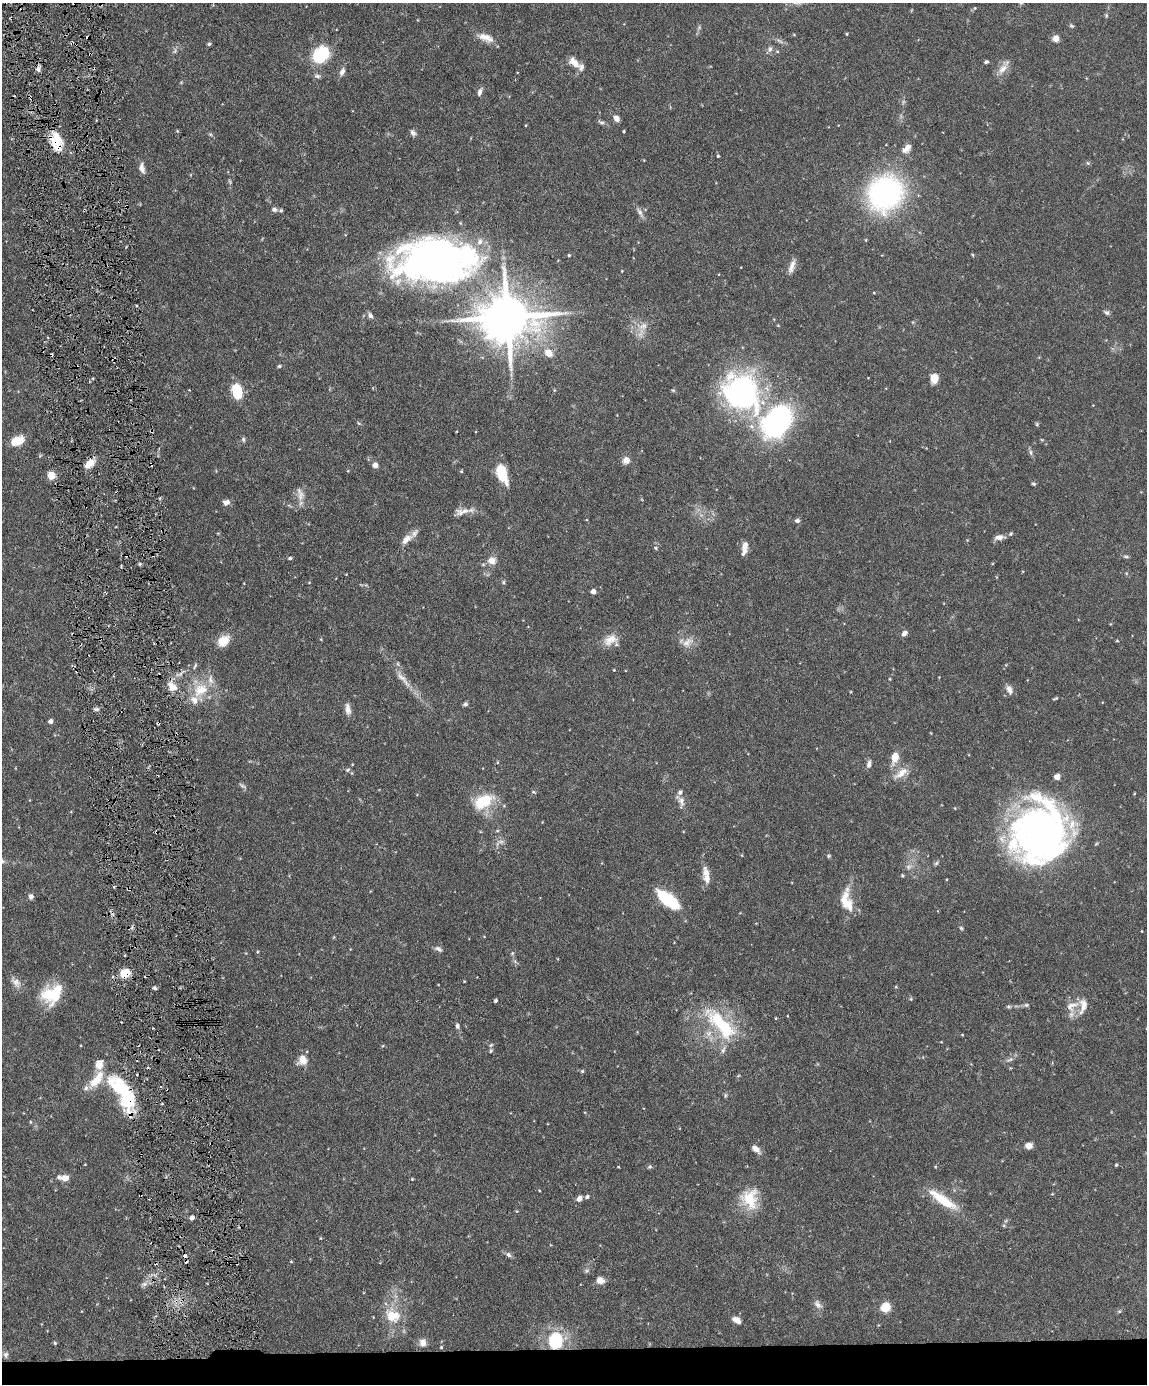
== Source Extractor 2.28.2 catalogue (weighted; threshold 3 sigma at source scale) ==
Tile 11 of 4 x 3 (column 3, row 3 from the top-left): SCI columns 2294-3438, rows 235-1616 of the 4585 x 4509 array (HDU 1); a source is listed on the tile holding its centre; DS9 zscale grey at full resolution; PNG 1149 x 1386 px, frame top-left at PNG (2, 3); no overlay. Shown black and unused: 3% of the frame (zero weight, under 3 of 6 exposures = <1% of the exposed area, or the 3 px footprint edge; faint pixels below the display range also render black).
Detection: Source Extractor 2.28.2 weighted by HDU 2 'WHT'; one run over the whole footprint, this tile lists its part. Background 0.0991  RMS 0.0036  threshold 0.0148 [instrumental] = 3 sigma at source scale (4.09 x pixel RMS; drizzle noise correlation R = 1.36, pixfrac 0.8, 0.05/0.05 arcsec/px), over >= 5 px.
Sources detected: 210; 4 too faint to see at this stretch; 4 inside a brighter object's white glare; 8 cosmic-ray / hot-pixel residue — not listed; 20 inside a brighter listed object's ellipse — not listed separately; the other 174 listed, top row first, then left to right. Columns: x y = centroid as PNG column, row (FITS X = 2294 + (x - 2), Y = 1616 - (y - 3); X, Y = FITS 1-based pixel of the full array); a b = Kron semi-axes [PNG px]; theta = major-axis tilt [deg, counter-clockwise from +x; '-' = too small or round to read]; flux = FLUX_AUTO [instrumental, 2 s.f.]
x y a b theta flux
975 8 4 4 - 0.42
1106 16 5 5 - 0.45
1071 26 6 5 - 0.52
847 34 3 3 - 0.34
485 37 23 9 -19 3.7
1056 38 8 7 - 2.1
780 41 13 4 -32 1
209 44 5 4 - 0.53
770 49 9 7 77 1.1
777 52 5 3 - 0.35
321 55 15 11 43 21
574 62 15 9 -44 3.2
986 62 5 4 - 0.57
38 69 8 6 -86 1.1
1003 69 18 10 56 3.1
342 72 11 6 67 1.5
317 76 9 5 -8 0.94
480 92 10 5 68 1.3
616 118 7 6 - 1.8
601 122 10 5 -15 0.8
526 125 4 3 - 0.24
624 131 3 3 - 0.31
413 132 9 6 -55 1.1
210 134 6 4 -43 0.47
56 140 19 15 -71 8
908 147 12 7 86 1.8
718 156 4 4 - 0.34
1088 163 6 4 -44 0.44
142 168 13 6 -78 1.8
885 193 33 30 49 71
274 209 8 6 -7 1
640 212 15 5 -62 1.4
866 240 5 3 - 0.28
569 255 4 3 - 0.36
973 255 5 3 - 0.29
434 260 88 47 3 170
792 266 19 7 72 2.2
622 271 3 2 - 0.22
874 293 4 3 - 0.24
1107 312 8 5 -23 0.82
370 315 8 6 -56 1.2
507 317 16 13 3 2000
643 326 15 9 30 3.3
549 353 11 8 -44 3.7
279 366 5 4 - 0.47
934 379 12 9 80 2.9
554 390 5 3 - 0.3
237 391 14 9 -75 10
741 392 49 40 -44 69
777 421 28 20 53 78
358 423 6 3 -70 0.38
1037 424 5 5 - 0.41
151 431 3 3 - 0.48
243 439 7 5 -76 0.64
17 441 13 8 23 6.3
1031 452 9 4 -88 0.71
626 460 8 8 - 2.2
90 463 13 7 39 3.8
151 464 5 3 - 0.41
375 465 6 6 - 1.6
461 471 5 4 - 0.35
502 474 19 9 -70 11
51 475 8 7 - 4.1
1033 484 5 4 - 0.5
300 496 17 10 82 3.1
226 502 8 6 3 1.7
462 512 23 8 12 2.9
797 520 6 5 - 0.91
1011 534 6 5 - 0.5
999 537 10 6 8 2.1
406 539 18 9 40 3.2
745 547 15 6 80 3
656 548 6 5 - 0.48
1126 556 7 4 -8 0.58
290 558 4 4 - 0.57
492 560 12 10 9 2.8
140 564 5 3 - 0.43
1126 573 5 4 - 0.37
504 582 6 4 -90 0.45
593 591 4 4 - 2.3
904 633 7 5 45 1.5
321 639 4 4 - 0.26
610 640 20 13 30 4.5
223 641 14 10 42 5
1117 641 5 3 - 0.29
687 642 18 11 37 3.2
195 666 9 3 64 0.56
614 670 3 3 - 0.26
403 679 35 8 -50 4.5
890 679 5 3 - 0.27
172 687 13 9 -43 3.8
201 690 25 17 34 9.6
1009 690 14 7 -67 1.8
1055 698 7 3 19 0.41
465 704 5 5 - 0.77
96 709 7 5 0 0.74
348 709 15 7 -81 2.1
50 721 4 4 - 1.8
158 723 3 3 - 1.3
895 757 10 6 76 6.3
869 764 11 6 81 1.3
348 770 6 5 - 0.54
901 773 23 9 36 4.1
1057 777 6 6 - 1.9
242 786 11 5 -34 0.84
534 792 7 4 -26 0.43
483 801 25 15 28 12
681 802 18 9 -82 2.3
955 808 4 4 - 0.28
1041 833 55 52 -76 160
500 842 11 4 5 1
828 856 6 5 - 0.47
936 863 6 5 - 0.6
706 872 16 10 -73 2.7
902 875 4 4 - 0.37
129 889 5 3 - 0.5
31 896 6 6 - 1.2
668 899 26 10 -38 21
845 899 34 11 80 5.8
961 928 5 5 - 0.45
334 937 5 3 - 0.28
438 949 12 6 -30 1.1
257 952 4 4 - 0.35
512 953 6 4 -73 0.48
125 973 9 8 - 7.1
464 981 4 3 - 0.24
16 982 17 9 -43 2.3
896 987 4 4 - 0.32
154 988 6 4 -26 0.58
52 994 23 18 35 14
911 999 5 4 - 0.36
495 1001 4 3 - 0.67
1026 1005 6 5 - 0.58
1072 1006 21 12 30 4.3
1008 1007 7 3 -19 0.47
721 1024 53 19 -47 24
457 1026 7 5 -80 0.92
491 1051 7 5 84 0.65
303 1060 11 10 - 3.9
1010 1060 13 5 21 1.1
582 1071 5 5 - 0.48
738 1076 5 3 - 0.31
119 1086 31 18 -47 21
86 1088 8 6 63 1.1
725 1095 7 3 82 0.45
30 1122 5 3 - 0.31
1029 1146 7 6 - 2.4
756 1149 11 6 -41 2.1
1116 1165 4 3 - 0.5
618 1167 3 2 - 0.35
650 1167 6 5 - 0.54
64 1178 12 6 -6 3.5
412 1179 4 4 - 0.32
587 1197 6 5 - 0.72
579 1198 7 6 - 1.7
750 1198 26 22 -87 10
940 1198 43 12 -34 10
192 1218 5 4 - 1.6
320 1238 5 3 - 0.27
508 1255 8 6 -44 0.95
291 1262 4 3 - 0.29
586 1271 8 5 7 0.72
600 1280 10 8 -24 2
144 1284 9 6 14 1.2
818 1304 14 7 -48 1.6
885 1307 5 5 - 20
1119 1311 6 4 -17 0.41
393 1316 22 18 -26 9.1
736 1320 10 6 -31 2.2
556 1340 17 15 81 16
423 1342 10 8 -90 2.2
55 1343 5 4 - 0.42
441 1347 4 3 - 0.33
6 1354 8 7 - 1
Overlapping masked pixels (flux is a lower limit): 8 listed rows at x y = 56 140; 151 431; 151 464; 158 723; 129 889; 125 973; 119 1086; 556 1340